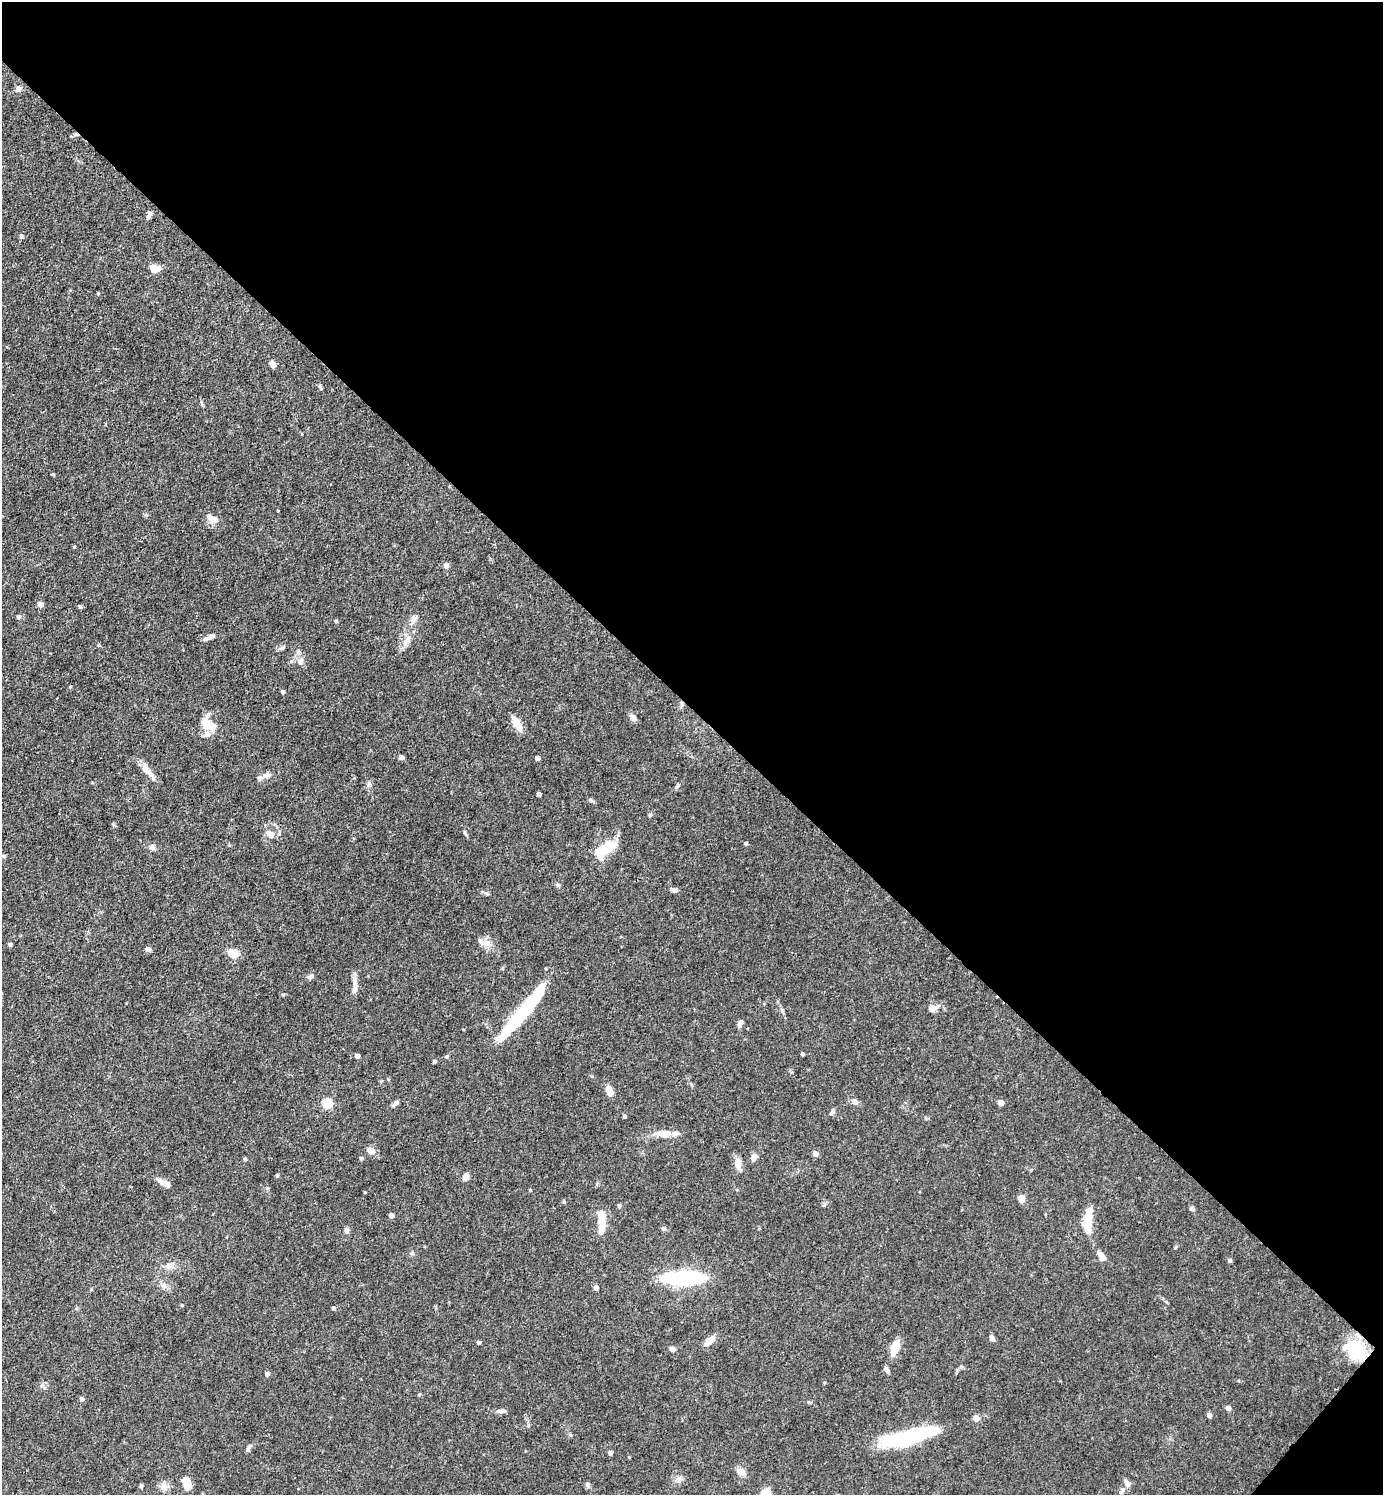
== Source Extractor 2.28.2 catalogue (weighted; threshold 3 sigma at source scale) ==
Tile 8 of 4 x 4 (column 4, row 2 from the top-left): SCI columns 4440-5820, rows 2987-4479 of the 5974 x 5972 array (HDU 1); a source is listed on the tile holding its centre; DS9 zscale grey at full resolution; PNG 1385 x 1497 px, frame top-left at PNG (2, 2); no overlay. Shown black and unused: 48% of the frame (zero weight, under 3 of 4 exposures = <1% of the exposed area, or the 3 px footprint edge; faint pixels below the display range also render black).
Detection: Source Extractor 2.28.2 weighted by HDU 2 'WHT'; one run over the whole footprint, this tile lists its part. Background 0.0754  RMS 0.0039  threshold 0.0176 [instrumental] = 3 sigma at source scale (4.5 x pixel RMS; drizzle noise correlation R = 1.50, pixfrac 1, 0.05/0.05 arcsec/px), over >= 5 px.
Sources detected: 115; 2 inside a brighter object's white glare — not listed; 3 inside a brighter listed object's ellipse — not listed separately; the other 110 listed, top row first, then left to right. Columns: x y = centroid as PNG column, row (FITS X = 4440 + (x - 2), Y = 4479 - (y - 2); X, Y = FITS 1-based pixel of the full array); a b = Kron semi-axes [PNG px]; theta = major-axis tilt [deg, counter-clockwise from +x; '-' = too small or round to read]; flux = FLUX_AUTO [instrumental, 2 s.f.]
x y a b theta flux
18 89 9 7 40 1.4
76 135 8 4 -8 0.75
149 214 8 5 82 1.3
21 236 6 4 -76 0.59
154 268 10 7 -6 4.4
98 294 4 3 - 0.41
273 364 9 6 -63 1.6
320 387 8 4 -65 0.65
210 518 12 8 -67 2.2
446 566 5 5 - 1.9
40 605 4 4 - 3.2
80 607 5 4 - 0.54
19 617 5 4 - 1.2
413 619 12 7 71 1.7
336 621 4 3 - 0.7
206 639 8 6 15 1.2
407 640 13 9 67 2.8
99 645 5 3 - 0.38
282 648 9 5 14 0.96
300 661 11 6 57 1.4
70 687 4 3 - 0.38
283 692 4 4 - 0.81
634 718 10 7 -66 1.4
517 723 21 7 -61 4.2
209 725 22 11 -26 6.5
401 757 4 4 - 2
537 758 4 4 - 1.5
147 771 28 7 -50 3.9
266 775 15 6 18 2
539 794 4 3 - 1.1
592 801 9 4 -30 0.66
650 815 5 4 - 0.73
270 834 11 8 -48 2.7
746 843 4 4 - 0.59
152 847 9 7 -72 1.2
605 849 19 9 36 17
674 890 10 5 -10 0.99
480 941 9 7 -53 1.6
10 944 6 4 -67 0.56
148 949 6 5 - 1.3
233 953 9 8 - 5.1
310 977 8 6 34 1.1
355 985 19 6 -87 2.6
934 1008 13 7 28 1.9
522 1012 60 9 50 46
740 1024 9 5 60 1.2
802 1054 3 3 - 0.81
357 1056 4 4 - 2.2
434 1062 3 3 - 0.73
609 1091 12 8 -70 2.6
854 1102 7 6 - 1.6
327 1103 5 5 - 25
396 1103 9 5 44 1.1
1001 1103 4 4 - 2.9
832 1112 8 5 53 0.99
625 1116 4 4 - 0.74
663 1134 21 9 -2 4.8
371 1151 10 8 -29 2.4
815 1154 5 4 - 2.7
754 1157 9 6 63 1.8
361 1158 5 4 - 0.54
245 1159 4 3 - 0.67
738 1164 14 8 85 2.6
277 1175 4 4 - 0.61
466 1177 8 6 64 2
164 1183 16 5 -27 3.7
530 1190 4 3 - 0.34
365 1192 3 3 - 0.35
1021 1198 6 5 - 4.5
564 1202 5 4 - 0.41
619 1206 5 4 - 0.74
1192 1209 6 5 - 0.84
391 1215 4 4 - 2.6
1087 1220 18 8 75 11
602 1222 24 7 88 8.1
663 1229 6 5 - 0.99
347 1231 6 5 - 1.3
1176 1247 6 3 70 0.43
412 1253 6 6 - 0.69
1101 1256 11 6 -62 2.8
1230 1261 5 4 - 0.83
167 1265 8 5 59 1.1
683 1278 33 10 1 45
164 1285 6 6 - 1.2
596 1288 4 4 - 1.8
91 1289 5 3 - 0.33
333 1308 4 4 - 0.82
992 1338 9 5 -57 1
710 1341 14 7 44 3.3
479 1343 4 4 - 1
895 1348 17 8 71 6.4
672 1349 6 5 - 1.3
1356 1350 28 21 -54 15
886 1370 9 5 -45 0.95
267 1374 4 4 - 1.6
419 1394 5 3 - 0.36
82 1399 5 4 - 1.3
1228 1408 5 5 - 1.6
500 1411 12 5 3 1.3
1209 1415 6 5 - 0.99
976 1418 4 4 - 4.3
908 1437 53 12 15 46
249 1448 11 4 59 0.88
610 1453 4 4 - 1.6
741 1471 11 8 -35 2.5
1127 1483 9 6 -61 2.2
588 1484 6 6 - 0.95
187 1485 11 8 -46 3.9
141 1486 6 4 63 0.56
1122 1490 6 6 - 1
Overlapping masked pixels (flux is a lower limit): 2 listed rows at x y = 76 135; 1356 1350
Unlisted compact peaks at least as high as the median listed source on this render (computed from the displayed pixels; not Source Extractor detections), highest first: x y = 447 1056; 283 994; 782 1010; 570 1435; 182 1305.